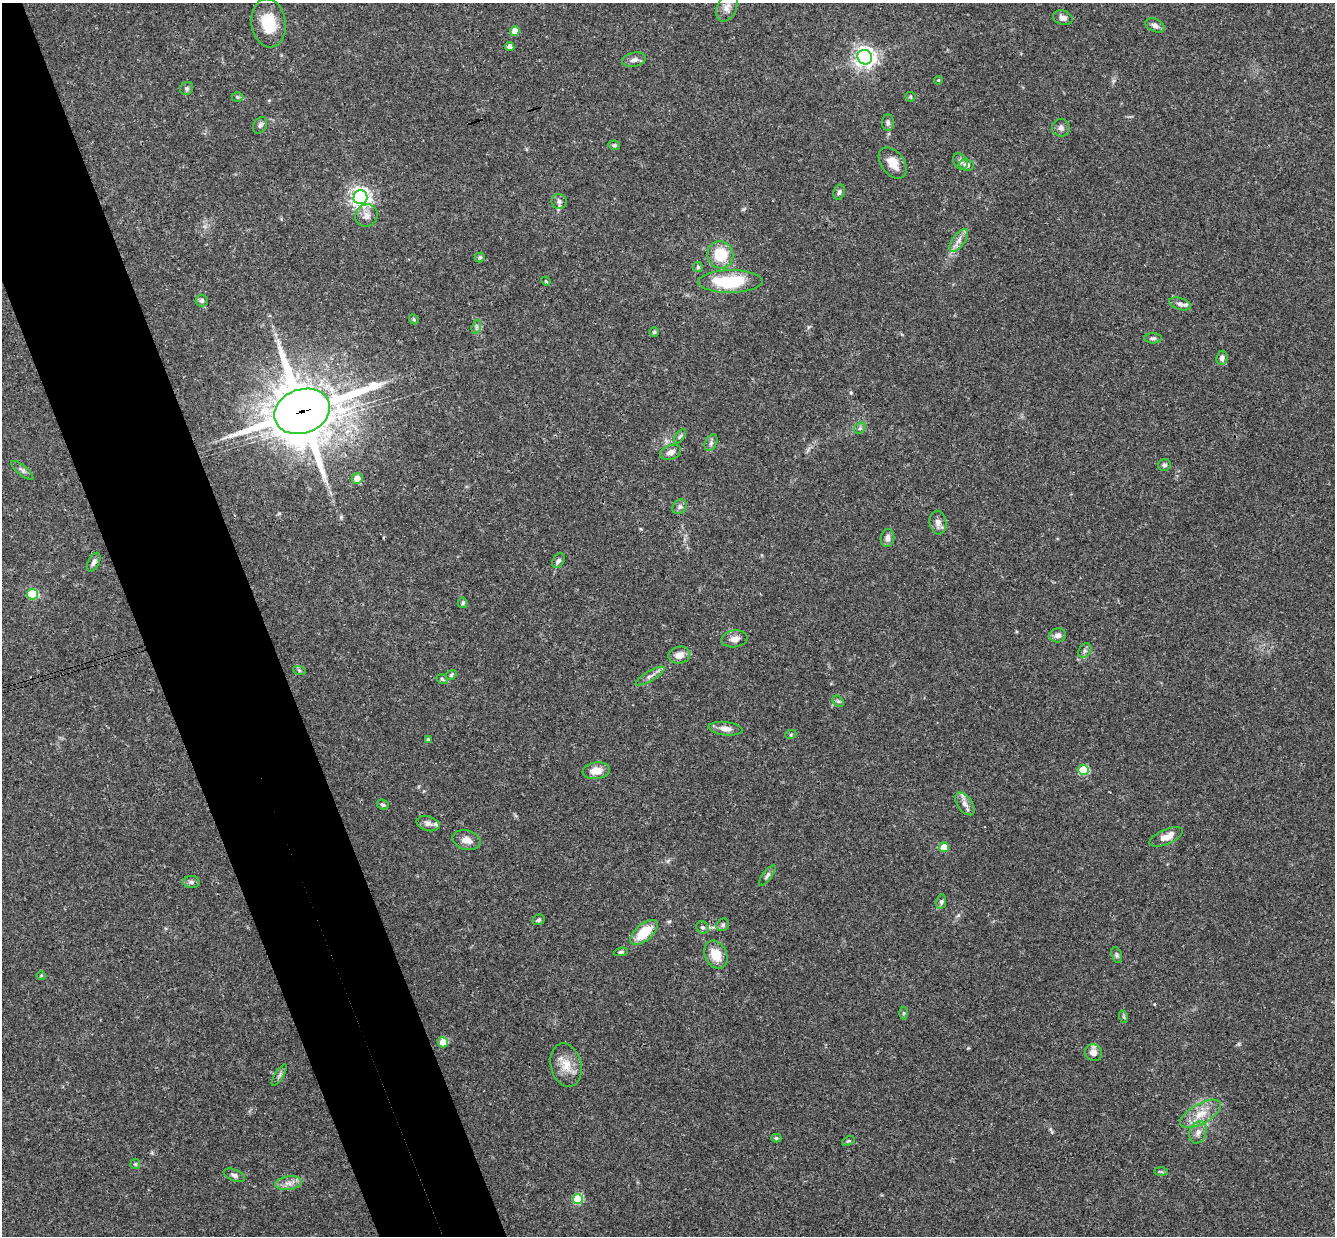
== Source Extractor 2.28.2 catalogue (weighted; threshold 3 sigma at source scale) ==
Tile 11 of 4 x 4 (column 3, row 3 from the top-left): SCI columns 2726-4058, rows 1529-2762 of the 5448 x 5402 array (HDU 1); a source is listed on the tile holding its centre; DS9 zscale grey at full resolution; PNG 1337 x 1238 px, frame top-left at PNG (2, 3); each listed source drawn as its Kron ellipse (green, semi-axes under 4 px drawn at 4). Shown black and unused: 9% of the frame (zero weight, under 3 of 4 exposures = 6% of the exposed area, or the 3 px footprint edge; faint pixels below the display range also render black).
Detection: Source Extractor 2.28.2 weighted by HDU 2 'WHT'; one run over the whole footprint, this tile lists its part. Background 0.0769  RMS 0.0033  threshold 0.0149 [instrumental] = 3 sigma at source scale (4.5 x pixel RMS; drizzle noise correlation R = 1.50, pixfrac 1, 0.05/0.05 arcsec/px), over >= 5 px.
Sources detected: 104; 1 cosmic-ray / hot-pixel residue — neither listed nor drawn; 6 inside a brighter listed object's ellipse — not listed separately; the other 97 listed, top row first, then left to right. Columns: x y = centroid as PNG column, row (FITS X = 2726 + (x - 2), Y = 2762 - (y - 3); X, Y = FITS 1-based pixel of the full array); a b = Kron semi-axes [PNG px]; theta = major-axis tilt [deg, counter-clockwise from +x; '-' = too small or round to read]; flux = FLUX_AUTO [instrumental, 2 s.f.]
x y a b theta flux
727 7 15 9 64 2.4
1063 18 10 7 -17 1.6
269 23 24 17 -83 10
1155 25 10 6 -25 1.4
515 31 5 4 - 4
510 47 4 4 - 1.7
865 57 7 7 - 190
634 60 12 7 12 1.5
938 80 4 4 - 0.37
187 88 7 6 - 0.69
237 97 6 5 - 0.5
910 97 5 4 - 0.4
888 123 8 6 -87 0.87
260 125 9 6 60 0.93
1061 128 9 9 - 1.2
614 145 6 4 -13 0.55
960 161 8 6 -57 0.99
893 163 18 11 -53 4.2
966 165 7 6 - 1.7
839 192 8 5 71 0.79
360 197 7 7 - 170
559 201 7 7 - 1.1
366 216 12 10 46 2.3
959 240 13 6 53 1.9
720 255 13 13 - 10
480 257 5 5 - 0.63
698 267 5 5 - 0.51
546 281 4 4 - 0.32
730 281 32 11 1 18
202 301 6 6 - 1.1
1180 304 11 6 -16 1.2
414 319 5 4 - 0.49
476 327 7 4 72 0.61
654 332 4 4 - 0.48
1153 338 9 5 1 0.78
1222 358 7 5 85 1.3
302 411 29 22 19 2000
860 428 6 5 - 0.62
680 436 8 4 54 0.62
711 443 9 5 63 1
670 452 11 7 19 2
1164 465 6 6 - 0.8
22 470 13 5 -39 1
357 478 5 5 - 3.3
680 507 8 6 51 0.97
938 523 12 8 -85 1.8
887 538 9 6 82 1.6
558 561 8 5 58 1
94 562 10 5 63 1.2
32 594 5 5 - 20
463 603 5 4 - 0.53
1058 635 8 7 - 1.7
734 639 13 8 9 2.1
1085 651 8 6 55 0.84
679 655 11 8 14 2.8
299 670 6 4 -19 0.48
451 675 5 4 - 0.63
650 676 16 5 30 1.4
442 679 6 4 -30 0.47
838 701 6 5 - 0.64
726 729 17 6 -7 2.3
791 734 5 3 - 0.39
428 740 4 3 - 0.73
1083 770 5 5 - 17
596 771 13 8 7 3.8
965 804 13 7 -53 1.9
383 805 6 5 - 0.65
428 824 12 7 -18 1.4
1166 837 18 7 23 3.5
466 840 14 9 -14 2.8
944 847 5 5 - 6.3
767 875 12 4 52 0.92
191 882 8 6 -1 0.94
941 902 7 5 81 0.66
539 920 6 5 - 0.65
723 925 7 5 46 0.66
702 927 6 6 - 0.73
644 932 16 8 41 9.3
621 952 7 4 9 0.58
716 955 15 11 -64 6.1
1117 955 8 5 -70 0.68
41 976 5 3 - 0.31
903 1013 6 4 89 0.45
1124 1017 6 4 -71 0.43
443 1042 5 5 - 6
1093 1053 9 8 - 2
566 1065 22 15 -76 5.5
279 1075 12 3 58 0.83
1201 1114 22 10 29 5.5
1198 1132 11 8 74 2
776 1138 5 4 - 0.42
848 1141 7 4 24 0.47
135 1164 5 5 - 0.44
1161 1171 7 4 -1 0.53
234 1175 11 6 -22 1.1
288 1183 13 6 8 2.2
578 1199 5 5 - 18
Overlapping masked pixels (flux is a lower limit): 2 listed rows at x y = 302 411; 443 1042